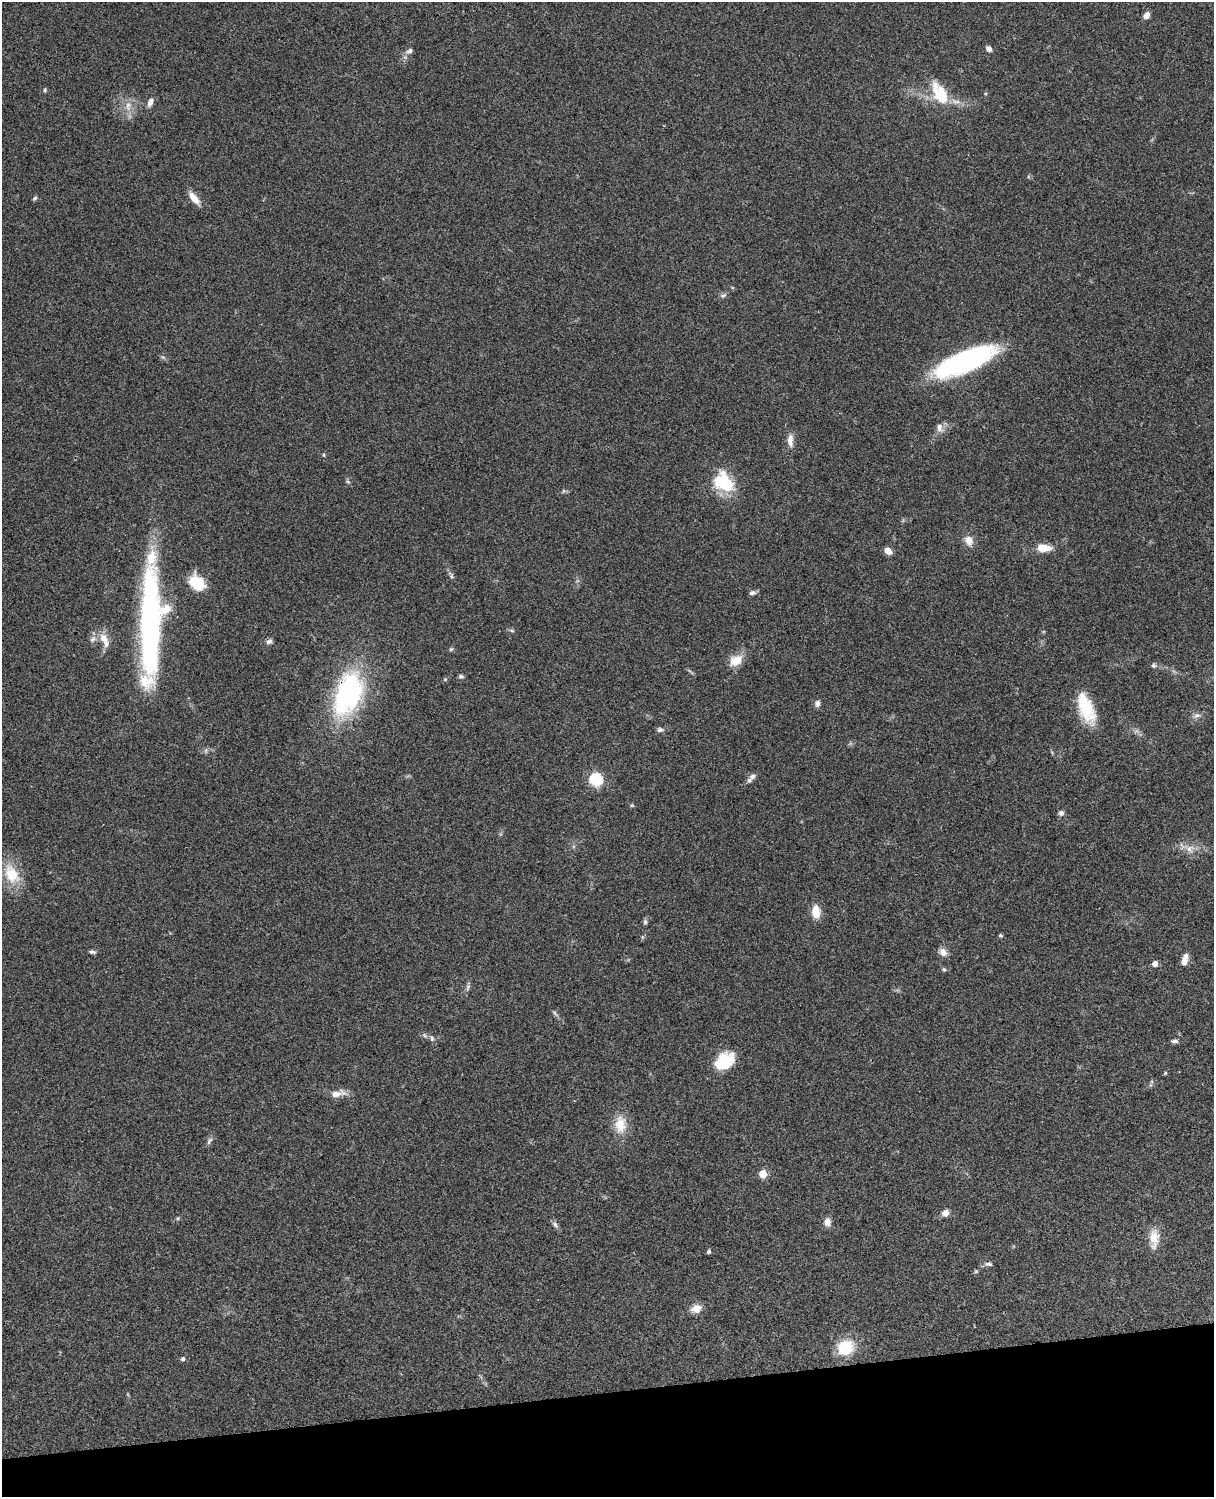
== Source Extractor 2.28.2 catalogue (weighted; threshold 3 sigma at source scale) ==
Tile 10 of 4 x 3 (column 2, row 3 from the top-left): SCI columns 1334-2545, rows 278-1772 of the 5088 x 4927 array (HDU 1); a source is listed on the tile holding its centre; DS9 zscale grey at full resolution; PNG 1216 x 1499 px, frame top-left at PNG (2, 2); no overlay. Shown black and unused: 7% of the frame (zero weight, under 3 of 4 exposures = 6% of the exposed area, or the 3 px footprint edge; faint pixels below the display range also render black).
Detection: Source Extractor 2.28.2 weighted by HDU 2 'WHT'; one run over the whole footprint, this tile lists its part. Background 0.0958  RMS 0.0062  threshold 0.0279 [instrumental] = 3 sigma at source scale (4.5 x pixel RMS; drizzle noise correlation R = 1.50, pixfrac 1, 0.05/0.05 arcsec/px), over >= 5 px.
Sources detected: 77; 4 inside a brighter listed object's ellipse — not listed separately; the other 73 listed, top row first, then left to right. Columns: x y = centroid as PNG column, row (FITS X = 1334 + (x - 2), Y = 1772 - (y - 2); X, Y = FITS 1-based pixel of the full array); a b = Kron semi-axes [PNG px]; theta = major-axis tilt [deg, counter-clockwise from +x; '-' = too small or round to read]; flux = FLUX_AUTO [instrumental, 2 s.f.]
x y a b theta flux
1146 15 8 6 50 3
989 49 7 5 -43 2.7
409 51 9 6 27 2.1
45 90 5 4 - 0.98
940 93 33 17 -60 22
150 102 11 6 66 3.2
128 106 15 8 86 5.3
35 198 7 4 29 0.99
194 198 16 7 -51 7
723 295 10 4 17 1.5
964 362 60 18 23 120
940 428 13 8 -76 3.6
790 440 18 7 -88 4.6
324 455 6 4 -89 0.7
348 481 7 4 -44 0.99
725 484 28 18 -63 26
563 491 6 4 71 0.81
969 541 13 10 -62 5.6
1044 548 16 8 -3 9
888 551 8 6 -36 4.7
451 575 13 5 -56 1.7
197 583 18 13 -44 19
752 593 8 6 9 1.9
150 624 130 21 89 170
512 630 7 4 -9 1
93 639 10 7 42 2.8
104 640 24 10 -67 7.4
269 641 8 6 13 1.9
451 649 6 5 - 0.93
736 660 16 11 29 10
1154 666 7 6 - 1.4
461 676 6 5 - 1.3
445 679 6 4 0 0.71
348 694 51 28 71 98
817 703 8 7 - 2.4
1086 708 36 15 -69 25
1197 715 11 6 10 2.3
660 730 9 6 -8 1.8
752 777 9 6 34 2.6
596 779 6 6 - 84
632 805 5 5 - 0.8
1061 813 7 7 - 1.8
1190 848 14 9 17 5
12 874 27 17 -61 17
816 911 14 9 -87 9.1
645 922 7 6 - 1.2
1000 935 5 4 - 0.92
92 952 9 5 -6 1.5
943 952 11 9 -51 4
1185 960 12 6 78 5.4
1155 964 5 5 - 4.6
944 970 6 5 - 1
468 987 11 5 76 1.8
555 1013 9 4 -57 1.3
432 1038 9 5 -74 1.6
1175 1041 10 5 0 1.7
725 1061 23 16 37 20
1165 1073 4 4 - 0.65
337 1094 21 8 10 5.8
620 1124 25 16 -89 12
209 1141 12 5 58 1.8
763 1174 5 5 - 18
945 1213 8 7 - 3.8
178 1218 6 3 72 0.7
827 1222 10 7 86 3.8
555 1225 10 5 -48 1.8
1154 1238 24 11 89 10
709 1252 5 4 - 1
988 1264 12 5 -3 1.9
976 1271 5 5 - 0.79
696 1309 12 10 18 6
845 1347 16 14 28 23
183 1359 5 5 - 1.6
Overlapping masked pixels (flux is a lower limit): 3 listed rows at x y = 969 541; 269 641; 348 694